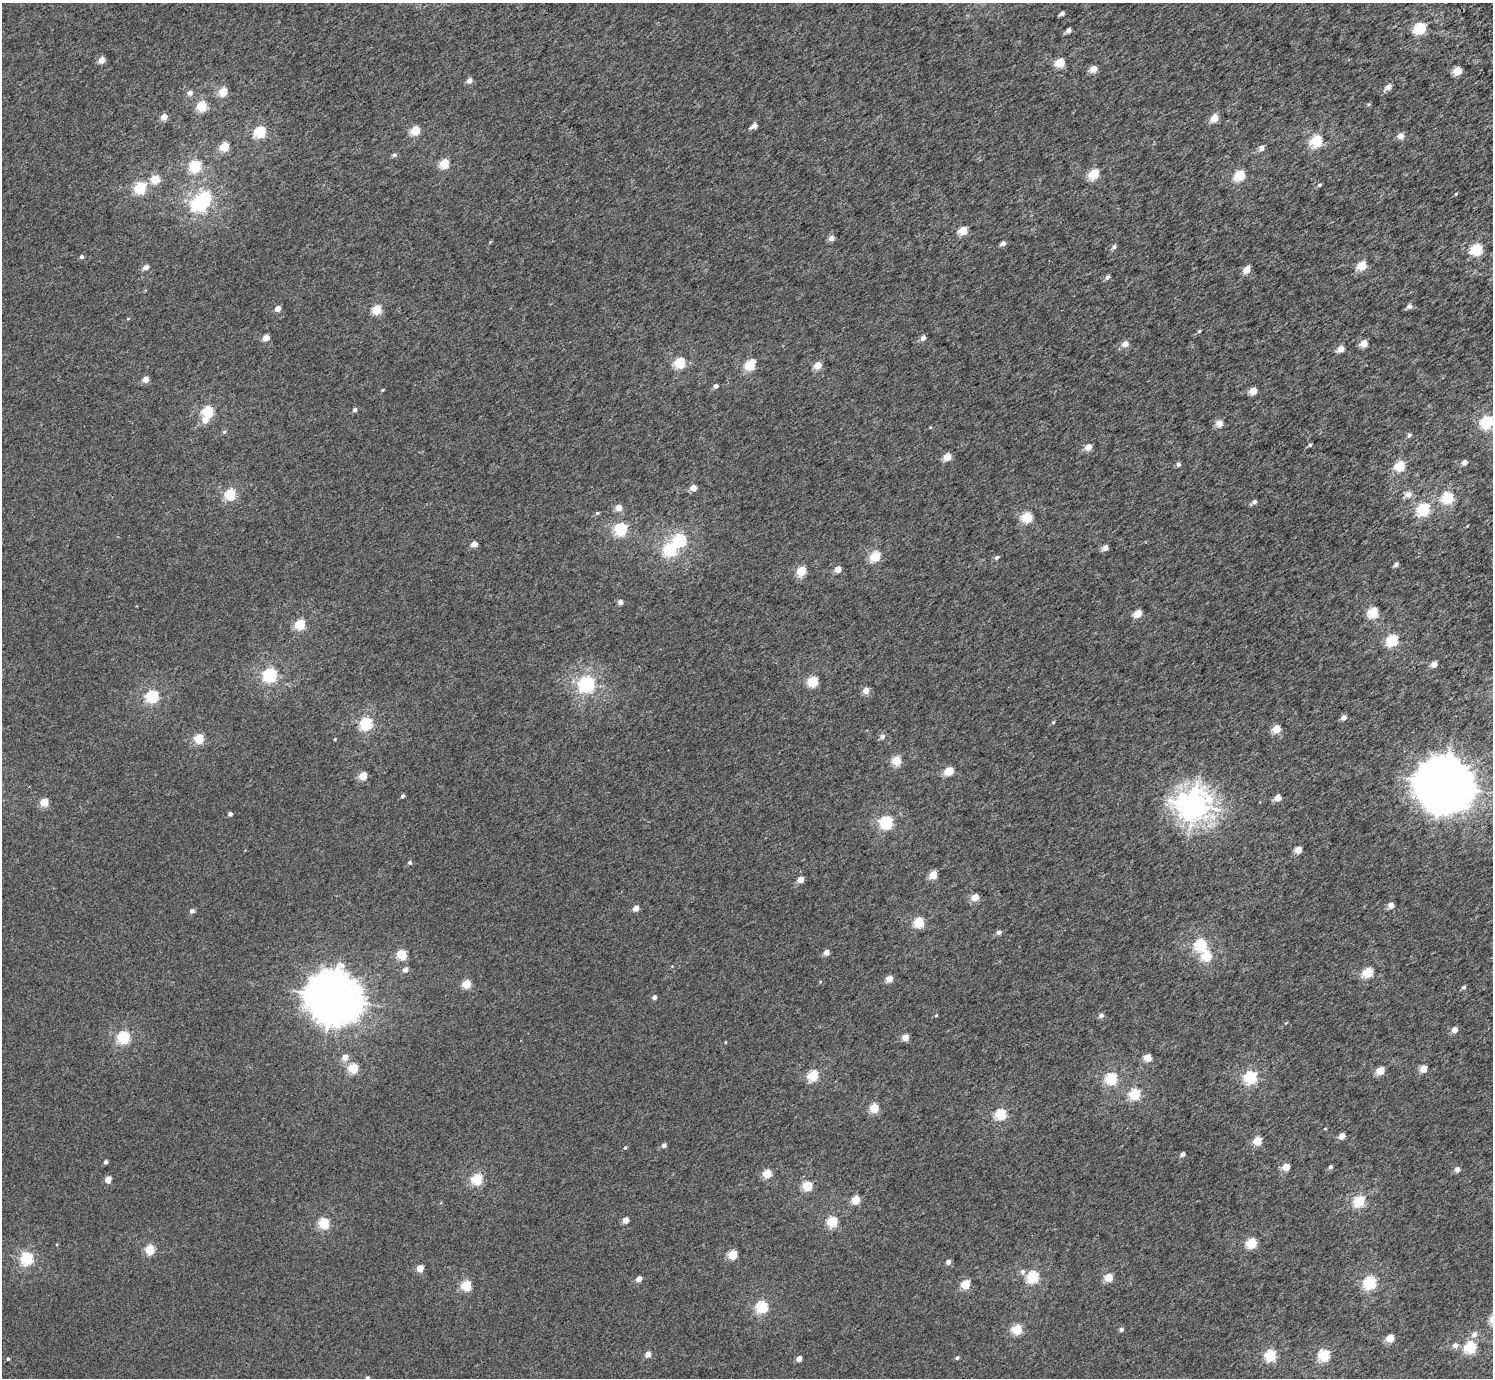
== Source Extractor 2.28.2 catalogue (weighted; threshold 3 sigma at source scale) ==
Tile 10 of 4 x 4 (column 2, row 3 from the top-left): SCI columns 1585-3075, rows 1640-3015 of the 6156 x 6091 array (HDU 1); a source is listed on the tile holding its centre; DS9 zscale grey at full resolution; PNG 1495 x 1380 px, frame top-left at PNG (2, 3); no overlay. Shown black and unused: <1% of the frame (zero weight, under 3 of 5 exposures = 6% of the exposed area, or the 3 px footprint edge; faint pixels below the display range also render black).
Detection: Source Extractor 2.28.2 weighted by HDU 2 'WHT'; one run over the whole footprint, this tile lists its part. Background 0.00209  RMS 0.0032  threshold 0.0145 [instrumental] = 3 sigma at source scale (4.5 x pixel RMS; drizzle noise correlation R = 1.50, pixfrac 1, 0.0396/0.0396 arcsec/px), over >= 5 px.
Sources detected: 202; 1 inside a brighter object's white glare — not listed; the other 201 listed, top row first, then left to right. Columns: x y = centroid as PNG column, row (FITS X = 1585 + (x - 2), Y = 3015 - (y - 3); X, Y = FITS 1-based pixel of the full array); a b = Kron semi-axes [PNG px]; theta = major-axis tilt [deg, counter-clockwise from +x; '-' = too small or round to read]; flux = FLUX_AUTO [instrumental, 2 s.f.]
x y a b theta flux
1062 13 5 4 - 0.79
1420 28 6 5 - 24
1068 30 4 4 - 1.6
101 60 5 4 - 3.3
1060 62 5 5 - 11
1093 69 5 4 - 4.9
1457 71 5 5 - 7.5
469 81 5 5 - 1.6
1388 87 5 4 - 2.5
223 92 5 5 - 8.6
190 93 5 5 - 1.3
202 106 5 5 - 17
164 117 5 4 - 3.4
1214 118 5 4 - 5.5
754 126 5 4 - 1.6
415 131 5 5 - 11
260 132 6 5 - 27
1400 136 5 5 - 2.5
1316 141 5 5 - 26
224 147 5 5 - 11
1262 148 6 5 - 1.4
394 155 5 4 - 0.7
444 163 5 5 - 14
195 166 5 5 - 27
1094 174 5 5 - 15
1240 176 5 5 - 20
155 179 5 5 - 9.1
1319 185 5 4 - 0.49
140 188 6 5 - 25
1456 194 4 3 - 0.28
199 204 7 6 - 57
963 231 5 5 - 8.4
831 238 5 5 - 1.8
1003 243 5 4 - 1.3
1114 247 6 5 - 0.84
1476 250 5 5 - 24
81 257 4 4 - 0.66
1361 266 5 5 - 10
146 267 5 5 - 1.7
1246 270 5 4 - 4.3
1107 277 6 5 - 0.79
1409 306 5 5 - 1.2
277 309 4 4 - 2.5
377 310 5 5 - 12
1199 331 4 4 - 0.38
266 338 4 4 - 3.7
923 338 4 4 - 1.8
1364 343 5 4 - 4.3
1125 344 5 5 - 3
1341 349 5 4 - 3.9
679 363 5 5 - 21
750 365 5 5 - 16
818 365 5 4 - 5.7
145 379 5 4 - 3
715 386 5 4 - 1
382 390 4 4 - 0.28
1253 391 5 4 - 5.3
355 410 5 4 - 0.69
208 412 5 5 - 24
205 420 6 6 - 2.6
1486 422 6 5 - 30
1219 423 5 4 - 3.9
930 427 4 3 - 0.22
224 432 5 5 - 0.42
1409 435 5 4 - 0.75
1310 445 4 3 - 0.51
1088 447 4 4 - 4.1
947 457 5 4 - 6.6
1464 462 4 4 - 2.3
1178 464 5 4 - 0.8
1399 466 5 5 - 18
693 488 4 4 - 3.6
230 494 5 5 - 24
1408 495 6 6 - 2.3
1448 498 5 5 - 23
1254 502 5 4 - 1
618 508 5 5 - 3.2
1423 509 6 5 - 32
597 513 5 4 - 0.43
1027 517 5 5 - 19
620 529 6 5 - 34
679 540 6 6 - 36
474 544 4 4 - 2.8
1105 548 4 4 - 2.4
670 550 6 6 - 37
875 557 5 5 - 16
996 557 5 5 - 0.63
1396 564 5 4 - 0.75
838 569 4 4 - 3.7
801 571 5 5 - 13
620 602 4 4 - 1.4
1373 612 5 5 - 16
1137 613 5 4 - 6.8
300 624 5 5 - 17
1392 640 6 5 - 24
1434 664 4 4 - 3.5
270 675 6 6 - 47
812 681 5 5 - 18
587 684 6 6 - 77
866 690 5 4 - 3.1
152 697 6 5 - 35
1343 717 5 4 - 1.5
1053 722 5 4 - 0.37
366 724 6 5 - 32
1276 729 5 5 - 8.4
882 737 6 5 - 0.93
199 739 5 5 - 13
335 739 4 3 - 0.21
896 761 5 5 - 12
949 771 5 5 - 9.3
363 776 5 4 - 6.8
1443 785 18 17 - 1100
402 796 4 4 - 0.52
1277 798 4 4 - 3.5
44 802 5 5 - 8.6
1194 805 10 9 - 300
230 814 4 4 - 1
886 823 6 5 - 37
1298 850 4 4 - 3.5
410 863 4 4 - 0.56
933 875 5 4 - 6.7
800 879 4 4 - 3.3
975 897 5 4 - 4.9
1391 905 5 4 - 2.5
636 908 4 4 - 2.9
192 911 5 4 - 0.97
919 923 5 5 - 18
999 932 5 4 - 1
1200 945 6 5 - 31
826 952 4 4 - 2.4
402 955 5 5 - 14
1206 956 5 5 - 15
405 970 5 5 - 1.4
1367 972 5 5 - 15
889 979 5 4 - 3.9
466 984 5 5 - 9.3
1464 987 5 4 - 0.59
654 997 4 4 - 0.98
332 998 17 16 - 940
936 1015 4 4 - 0.28
1101 1015 5 5 - 1
1454 1030 4 4 - 2.4
123 1037 6 5 - 34
905 1037 4 4 - 3.9
345 1057 5 5 - 2.7
1147 1058 5 4 - 5.8
353 1068 5 5 - 16
1423 1069 5 4 - 5.9
1380 1071 5 4 - 7.8
813 1076 5 5 - 19
1250 1077 6 5 - 36
1111 1079 5 5 - 28
1134 1094 5 5 - 21
874 1108 5 5 - 13
1001 1114 5 5 - 24
1325 1129 4 3 - 0.23
1342 1136 4 4 - 3.1
1257 1141 5 5 - 9.8
664 1145 4 4 - 1.3
625 1148 4 4 - 0.38
1182 1154 4 4 - 1.1
105 1162 4 4 - 0.75
1286 1167 5 4 - 6.3
1330 1167 4 4 - 0.95
1457 1169 5 4 - 1.6
767 1174 5 4 - 10
108 1179 5 4 - 3.4
477 1179 5 5 - 24
807 1186 5 5 - 15
856 1200 5 5 - 8.2
1359 1201 5 5 - 24
625 1220 4 4 - 2.9
832 1222 5 5 - 16
324 1223 5 5 - 21
1251 1243 5 5 - 19
150 1250 5 5 - 15
732 1255 5 5 - 11
27 1259 6 5 - 34
948 1262 4 4 - 1.3
420 1268 5 4 - 4.4
1023 1272 7 6 - 0.94
1033 1277 5 5 - 30
1108 1277 5 5 - 9.3
639 1279 4 4 - 2.8
1369 1283 6 6 - 34
965 1284 5 5 - 12
466 1286 5 5 - 18
762 1307 5 5 - 30
1017 1329 5 5 - 17
1121 1329 4 4 - 0.77
1474 1334 7 6 - 1.4
1390 1338 5 4 - 8.4
1455 1345 6 5 - 1.4
1470 1347 5 5 - 30
648 1354 4 4 - 2.4
1324 1355 5 5 - 26
1270 1356 5 5 - 26
799 1358 4 4 - 2.1
957 1358 5 4 - 0.46
8 1359 4 3 - 0.37
367 1378 4 4 - 0.54
Isophote crosses this tile's border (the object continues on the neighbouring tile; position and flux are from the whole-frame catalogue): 1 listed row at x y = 367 1378